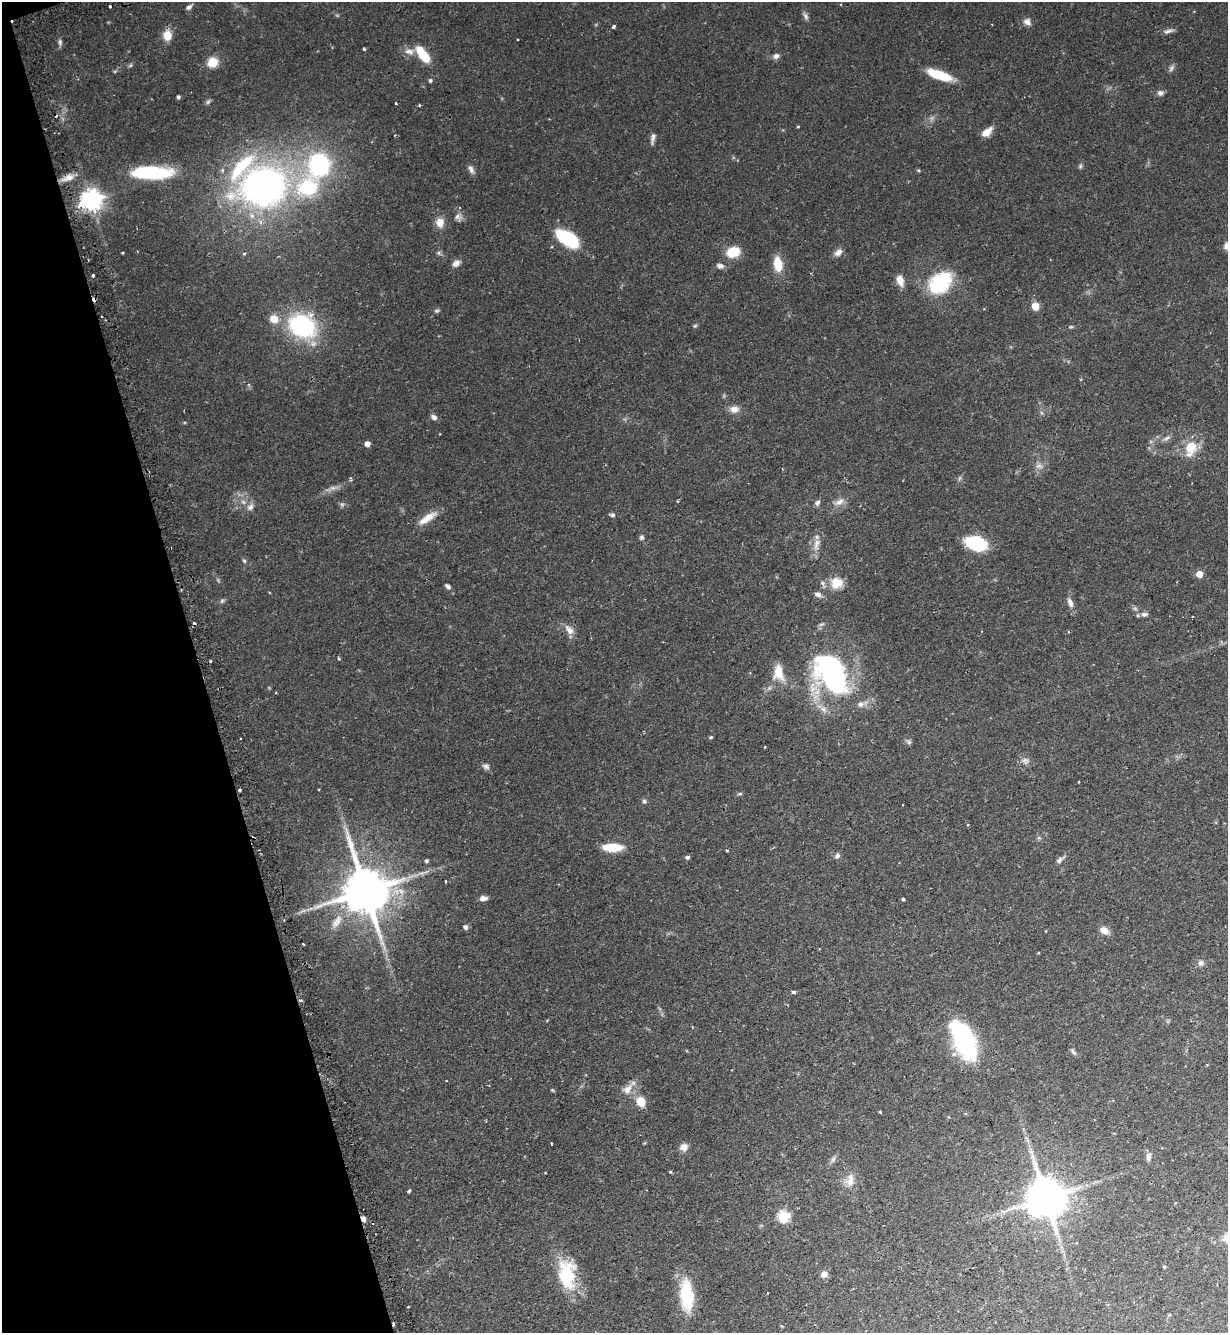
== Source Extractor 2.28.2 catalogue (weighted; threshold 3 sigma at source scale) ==
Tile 5 of 4 x 4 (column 1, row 2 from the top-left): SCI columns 172-1397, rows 2699-4029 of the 5375 x 5396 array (HDU 1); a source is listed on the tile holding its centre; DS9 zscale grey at full resolution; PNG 1230 x 1335 px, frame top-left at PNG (2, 2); no overlay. Shown black and unused: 16% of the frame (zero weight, under 2 of 3 exposures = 5% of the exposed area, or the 3 px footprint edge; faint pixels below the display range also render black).
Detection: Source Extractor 2.28.2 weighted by HDU 2 'WHT'; one run over the whole footprint, this tile lists its part. Background 0.0556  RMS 0.0048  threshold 0.0216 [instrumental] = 3 sigma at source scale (4.5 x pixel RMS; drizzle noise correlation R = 1.50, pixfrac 1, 0.05/0.05 arcsec/px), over >= 5 px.
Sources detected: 138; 3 too faint to see at this stretch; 9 cosmic-ray / hot-pixel residue — not listed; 6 inside a brighter listed object's ellipse — not listed separately; the other 120 listed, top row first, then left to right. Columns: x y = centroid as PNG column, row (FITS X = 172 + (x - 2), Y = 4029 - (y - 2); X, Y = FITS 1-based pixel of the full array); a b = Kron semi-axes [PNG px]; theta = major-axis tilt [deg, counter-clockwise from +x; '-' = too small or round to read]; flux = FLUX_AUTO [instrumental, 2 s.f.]
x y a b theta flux
189 7 7 5 41 1.4
805 16 10 6 -59 1.4
1027 22 10 8 -27 2.3
613 26 3 3 - 1.9
1168 31 12 5 19 1.6
167 35 11 9 79 6.1
60 42 9 5 -82 1.2
364 49 4 3 - 0.65
409 51 13 8 -7 3
776 56 8 7 - 1.7
425 57 14 10 -44 8.9
212 62 5 5 - 27
1171 68 10 5 59 1.3
939 75 25 8 -19 14
430 80 4 4 - 0.96
1160 93 8 6 10 1.6
178 97 4 4 - 0.93
208 102 7 5 44 0.91
396 103 3 2 - 0.53
419 105 4 3 - 0.43
986 132 12 7 40 4.7
653 137 15 5 79 1.8
319 165 23 20 73 49
1080 166 7 5 61 0.74
471 169 12 6 -60 1.8
222 170 5 4 - 0.9
151 173 42 13 0 34
68 178 17 8 23 4
263 187 39 34 8 180
308 188 26 20 22 31
91 200 8 7 - 320
458 217 10 8 14 2
440 222 11 9 -87 4.5
568 238 25 13 -33 25
1227 246 9 7 -66 2.6
733 252 15 11 19 9.1
838 252 10 7 41 2.5
244 253 4 3 - 0.77
439 253 6 4 -72 0.74
456 263 10 7 34 2.3
778 264 19 10 -81 7.2
720 266 10 6 -8 1.7
92 275 3 3 - 3.3
900 281 13 8 -76 4.1
940 282 27 18 41 29
1035 306 5 5 - 11
437 311 7 5 7 0.79
274 319 11 10 - 4.7
302 326 20 16 -26 63
695 326 6 4 2 0.59
734 409 12 9 -2 3
434 417 8 6 -39 1.5
1167 438 11 5 24 1.4
367 444 4 4 - 3.2
1191 448 18 12 78 10
817 502 7 6 - 1.3
839 502 14 7 24 2.8
250 507 10 8 56 2
612 515 6 5 - 1.1
427 518 28 8 33 5.8
642 537 6 5 - 1
976 543 23 14 -19 21
816 546 11 7 -79 2.9
244 561 5 4 - 0.65
1199 574 5 5 - 6.7
836 583 15 13 29 6.8
448 586 8 5 -40 1.3
818 594 8 6 -27 1.8
222 601 6 5 - 0.83
1070 603 14 7 -68 2.4
1144 614 9 6 1 1.5
569 630 16 8 -53 3.3
339 658 3 3 - 0.91
211 661 3 3 - 0.88
778 673 22 14 -80 7.5
831 673 51 29 -58 88
711 737 4 4 - 0.53
909 742 6 6 - 0.94
1025 760 10 7 -9 1.9
486 766 10 6 -25 1.5
1079 782 2 2 - 0.49
239 790 3 3 - 0.67
740 794 5 4 - 0.74
644 801 6 5 - 0.94
613 847 14 6 -2 17
727 850 3 3 - 0.64
837 856 8 6 50 1.3
687 857 5 4 - 1.1
1059 860 9 6 48 1.6
427 861 4 4 - 0.76
445 881 3 2 - 0.59
366 891 15 13 -71 2000
483 898 9 5 4 2.2
903 899 3 3 - 0.99
337 922 21 9 59 5.6
465 927 6 5 - 1.2
1104 930 12 8 -30 3.1
303 944 3 3 - 0.94
1201 963 8 7 - 1.6
793 992 3 3 - 1.5
964 1039 38 16 -65 69
1074 1052 10 5 -52 1.1
627 1089 15 10 53 4
641 1102 8 7 - 8
880 1112 3 3 - 0.99
684 1147 10 8 20 2.8
1031 1152 7 4 -19 0.93
1149 1156 11 6 82 2
833 1159 7 4 18 1
670 1172 5 4 - 0.47
545 1173 3 2 - 0.56
850 1180 17 12 75 4.9
409 1191 4 3 - 1
1046 1198 12 11 - 1500
784 1216 6 6 - 39
363 1219 6 4 -61 2
1164 1267 4 4 - 0.45
824 1274 8 7 - 2.1
567 1275 36 20 -82 23
687 1295 36 15 -85 21
Overlapping masked pixels (flux is a lower limit): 3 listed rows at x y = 68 178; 91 200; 363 1219
Isophote crosses this tile's border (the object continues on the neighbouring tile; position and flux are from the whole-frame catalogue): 1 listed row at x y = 1227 246